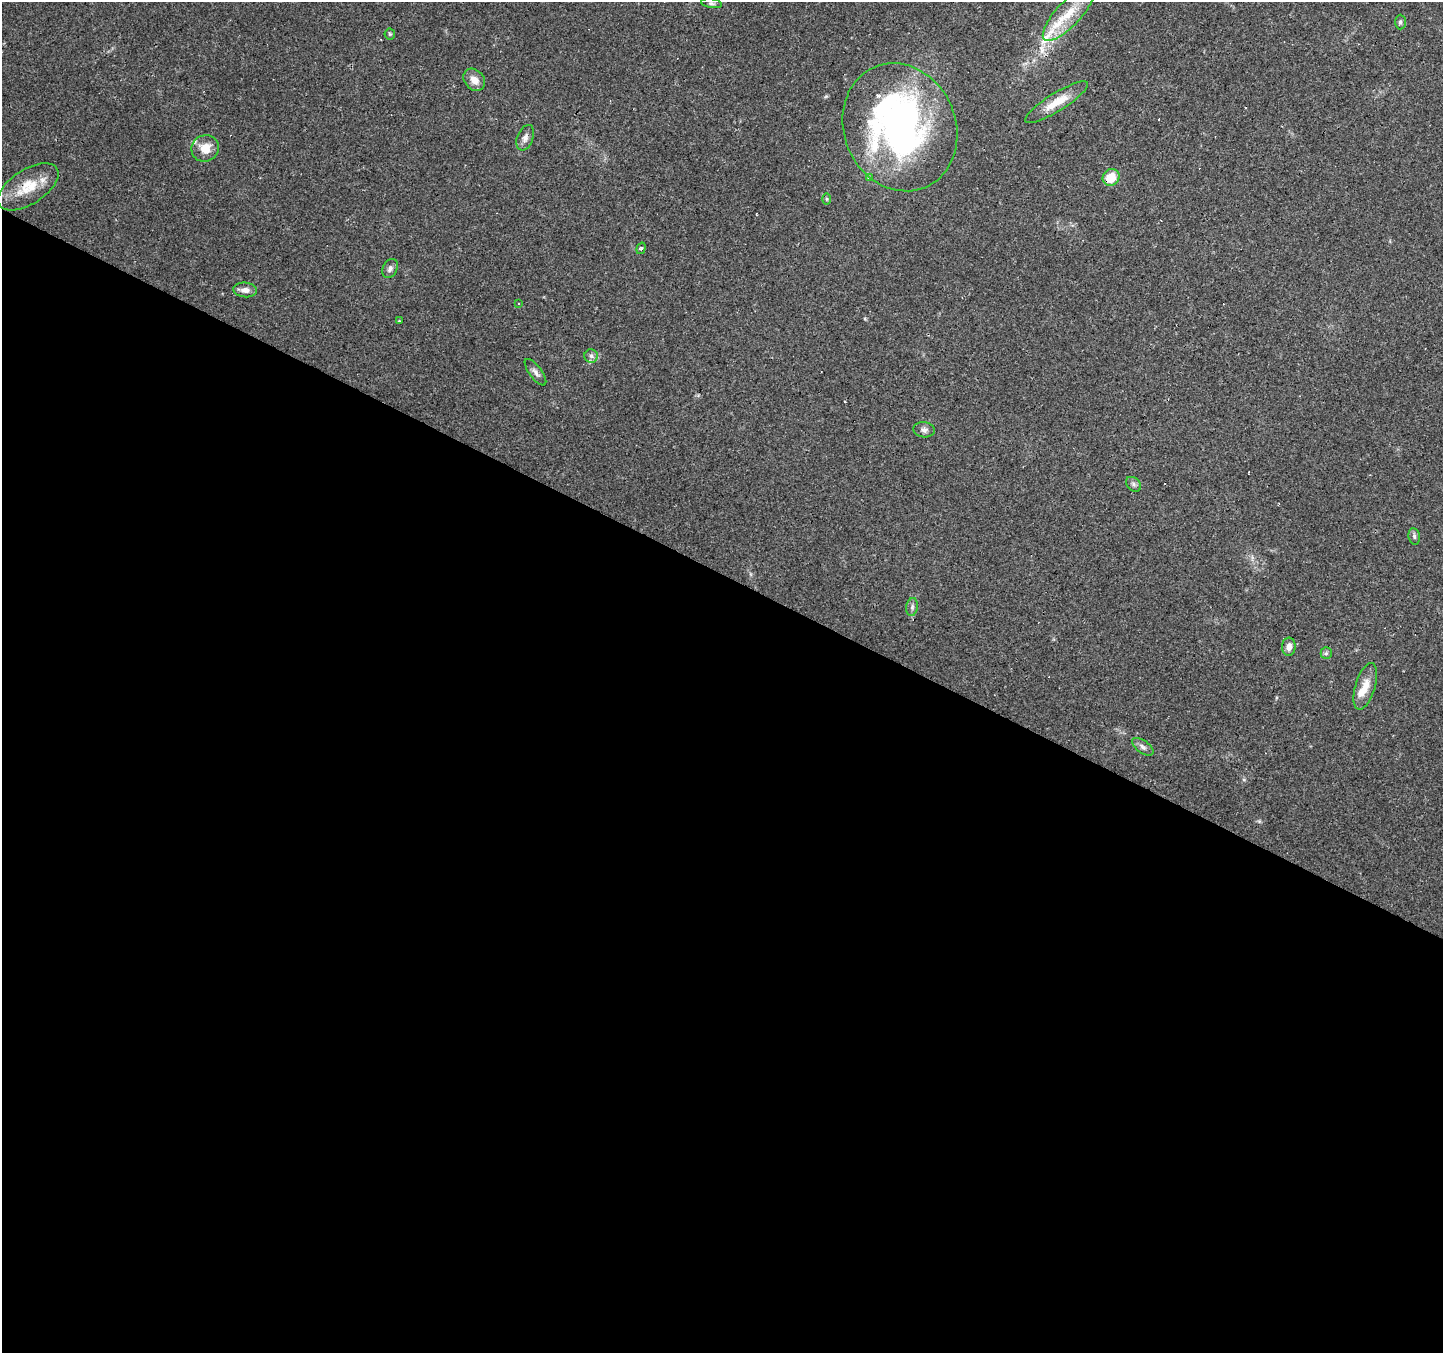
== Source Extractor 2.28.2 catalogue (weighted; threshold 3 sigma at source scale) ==
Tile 14 of 4 x 4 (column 2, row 4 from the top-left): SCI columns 1442-2882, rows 195-1545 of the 5765 x 5860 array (HDU 1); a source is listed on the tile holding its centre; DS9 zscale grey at full resolution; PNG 1445 x 1355 px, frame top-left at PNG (2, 2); each listed source drawn as its Kron ellipse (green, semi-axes under 4 px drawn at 4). Shown black and unused: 58% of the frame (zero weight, under 2 of 3 exposures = <1% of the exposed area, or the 3 px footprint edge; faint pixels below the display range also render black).
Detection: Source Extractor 2.28.2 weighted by HDU 2 'WHT'; one run over the whole footprint, this tile lists its part. Background 0.0783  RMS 0.006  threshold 0.0268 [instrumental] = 3 sigma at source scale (4.5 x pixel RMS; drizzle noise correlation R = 1.50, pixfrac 1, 0.0396/0.0396 arcsec/px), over >= 5 px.
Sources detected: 39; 1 inside a brighter object's white glare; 6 cosmic-ray / hot-pixel residue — neither listed nor drawn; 4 inside a brighter listed object's ellipse — not listed separately; the other 28 listed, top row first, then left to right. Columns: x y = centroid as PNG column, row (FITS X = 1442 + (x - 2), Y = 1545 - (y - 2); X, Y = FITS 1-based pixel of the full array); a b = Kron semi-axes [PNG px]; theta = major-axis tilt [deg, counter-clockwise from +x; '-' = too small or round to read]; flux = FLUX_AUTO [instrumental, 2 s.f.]
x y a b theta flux
711 3 10 4 -9 1.4
1069 13 36 12 47 19
1400 22 7 5 -89 1.3
390 34 5 5 - 0.89
474 80 12 9 -49 5.4
1056 102 36 9 32 12
900 127 65 56 -67 230
525 138 13 8 68 3.3
205 148 14 13 - 9.4
869 177 3 3 - 27
1111 177 9 8 - 12
28 187 34 17 33 18
827 199 6 4 -89 0.82
641 248 6 4 71 1.6
390 268 10 7 64 2.4
245 290 11 7 -5 3.6
518 303 3 2 - 0.72
399 320 3 2 - 0.42
591 356 7 6 - 1.8
535 372 16 6 -53 2.6
924 430 11 7 -8 2.3
1134 484 9 6 -42 1.6
1414 536 8 5 -80 1.5
912 607 9 6 80 1.9
1289 647 9 7 85 3.7
1326 653 6 5 - 1.2
1365 686 24 10 73 8.5
1143 747 12 6 -35 2.2
Overlapping masked pixels (flux is a lower limit): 1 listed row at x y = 1111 177